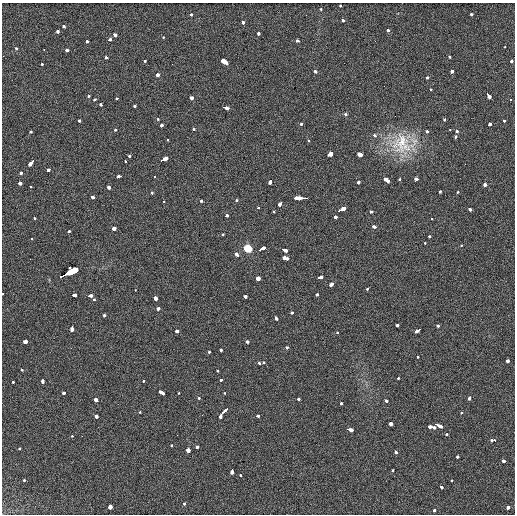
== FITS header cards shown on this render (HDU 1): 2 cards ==
NAXIS1  =                  513 / length of data axis 1
NAXIS2  =                  512 / length of data axis 2

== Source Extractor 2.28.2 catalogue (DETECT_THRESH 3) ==
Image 513 x 512 px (HDU 1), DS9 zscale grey, 1 PNG px = 1 image px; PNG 517 x 516 px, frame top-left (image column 1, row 512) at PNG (2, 3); no overlay
Background 19.9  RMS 5.7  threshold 17.1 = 3 sigma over >= 5 px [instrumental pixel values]
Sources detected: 187; all 187 listed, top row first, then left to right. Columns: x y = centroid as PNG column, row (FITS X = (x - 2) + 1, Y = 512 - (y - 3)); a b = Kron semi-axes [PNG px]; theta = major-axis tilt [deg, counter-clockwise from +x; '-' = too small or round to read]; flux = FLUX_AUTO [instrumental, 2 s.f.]
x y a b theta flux
340 5 3 3 - 1100
321 9 3 2 - 1300
191 14 3 3 - 950
471 14 3 3 - 3700
343 20 3 3 - 2500
242 22 3 3 - 6500
64 26 3 3 - 4000
389 30 3 3 - 6700
58 31 3 3 - 2500
258 33 3 3 - 2100
114 34 4 3 - 6300
163 37 3 2 - 970
109 40 3 3 - 4800
87 41 3 3 - 5600
298 41 3 3 - 2200
505 47 2 2 - 290
16 48 3 3 - 1500
44 49 2 2 - 760
67 50 3 3 - 1900
449 57 3 3 - 1400
107 58 3 3 - 3000
145 61 3 3 - 920
224 61 6 4 -24 16000
512 61 3 3 - 3500
42 63 3 2 - 3100
315 72 3 3 - 2200
451 72 4 3 - 3500
157 75 3 3 - 7200
427 78 3 3 - 1300
431 90 3 2 - 1100
88 96 3 3 - 1500
489 96 6 3 -60 6400
117 98 3 3 - 1800
191 98 4 3 - 4000
510 99 3 3 - 9100
94 100 3 3 - 1600
101 105 3 3 - 2700
134 106 3 3 - 1800
225 107 6 3 -18 7800
346 114 5 4 - 590
158 119 3 2 - 1900
444 120 3 3 - 1700
79 121 3 3 - 3300
504 121 3 3 - 1700
301 124 3 3 - 1500
490 124 3 3 - 4600
161 125 3 3 - 5900
194 129 3 3 - 1700
450 129 3 2 - 860
115 130 3 3 - 1900
31 131 3 3 - 2700
427 131 3 3 - 2500
457 131 3 3 - 1800
374 135 3 3 - 1400
455 137 4 3 - 2000
167 140 3 3 - 870
309 141 3 2 - 750
403 143 40 30 4 20000
330 153 3 3 - 27000
360 155 4 3 - 11000
129 156 3 3 - 1400
164 159 6 3 26 9400
125 161 3 3 - 2300
31 163 6 3 48 6700
47 171 3 3 - 17000
20 173 3 3 - 2900
119 176 4 3 - 4100
155 177 3 2 - 650
400 179 3 3 - 1400
417 179 4 3 - 4000
387 180 6 3 -36 8200
270 181 4 3 - 7600
358 182 3 3 - 6700
20 183 3 3 - 5700
485 184 3 3 - 10000
31 186 3 2 - 1000
109 187 3 3 - 4100
440 192 3 3 - 1900
457 192 3 3 - 1600
152 193 3 3 - 1300
92 197 4 3 - 6000
301 198 12 3 -1 14000
236 200 3 3 - 1500
164 201 3 2 - 1200
201 201 3 3 - 1700
280 203 4 3 - 5800
258 208 3 3 - 1900
342 209 8 3 25 9400
470 209 3 3 - 3300
371 211 3 3 - 2400
274 212 3 3 - 1700
226 216 4 3 - 5000
335 217 3 3 - 13000
35 218 3 3 - 1300
431 219 3 2 - 2200
374 227 4 3 - 3100
115 228 3 3 - 22000
69 231 3 3 - 2100
222 235 3 3 - 1100
429 236 3 3 - 1400
31 239 3 2 - 600
425 243 3 3 - 910
461 246 3 2 - 1500
248 248 5 5 - 11000
261 249 6 3 24 6000
284 250 5 3 - 5000
237 255 4 3 - 3500
284 257 4 3 - 38000
68 273 17 3 25 240000
320 277 4 3 - 4500
258 279 3 3 - 19000
331 284 4 3 - 5200
367 289 3 2 - 1200
135 290 3 2 - 580
2 293 3 2 - 940
74 295 4 3 - 7500
317 295 3 3 - 2000
90 296 4 3 - 4200
246 297 3 3 - 7100
155 298 4 3 - 11000
94 300 3 3 - 1700
158 308 3 3 - 3200
291 313 3 3 - 1800
104 316 3 3 - 1900
276 318 4 3 - 3400
397 325 3 3 - 2900
437 326 3 3 - 2600
72 328 5 3 - 5800
418 330 6 3 35 5000
176 331 4 3 - 4700
337 333 3 3 - 1100
25 341 4 3 - 12000
248 341 3 3 - 7400
287 348 3 3 - 1800
221 350 3 3 - 2600
209 351 3 3 - 1900
417 357 3 3 - 1200
507 361 3 3 - 6800
264 362 3 3 - 1100
259 364 3 3 - 2300
22 370 3 3 - 1600
217 370 3 3 - 1300
398 378 3 2 - 2000
221 380 3 3 - 2200
143 381 3 2 - 1000
13 382 3 3 - 940
43 382 4 3 - 14000
64 393 3 3 - 3200
163 393 5 3 - 14000
179 393 3 2 - 1700
224 393 3 2 - 1000
199 398 3 3 - 650
470 398 4 3 - 4800
299 399 3 3 - 2400
95 400 4 3 - 13000
387 401 3 3 - 2800
341 403 3 3 - 2300
140 411 3 3 - 1200
223 413 11 3 50 15000
461 413 3 2 - 1100
96 416 4 3 - 8500
257 416 4 3 - 2700
391 424 3 3 - 6900
438 425 7 3 -26 8200
432 427 6 3 -7 9800
350 429 5 3 - 9400
447 434 3 3 - 2400
72 436 2 2 - 1900
82 436 2 2 - 220
494 440 5 3 - 14000
171 445 3 3 - 1700
197 446 3 3 - 3600
19 448 3 3 - 2000
188 450 3 3 - 21000
396 452 3 3 - 2900
457 457 3 3 - 2900
503 461 4 3 - 3300
232 471 4 3 - 7600
392 471 3 3 - 1800
240 475 3 2 - 990
24 480 3 2 - 2200
452 480 3 3 - 2800
441 487 3 3 - 1400
184 504 3 3 - 2600
110 507 3 3 - 8200
508 507 3 3 - 2400
434 510 3 3 - 2300
At the frame edge (FLAGS 8, measured only in part): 1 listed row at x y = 2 293